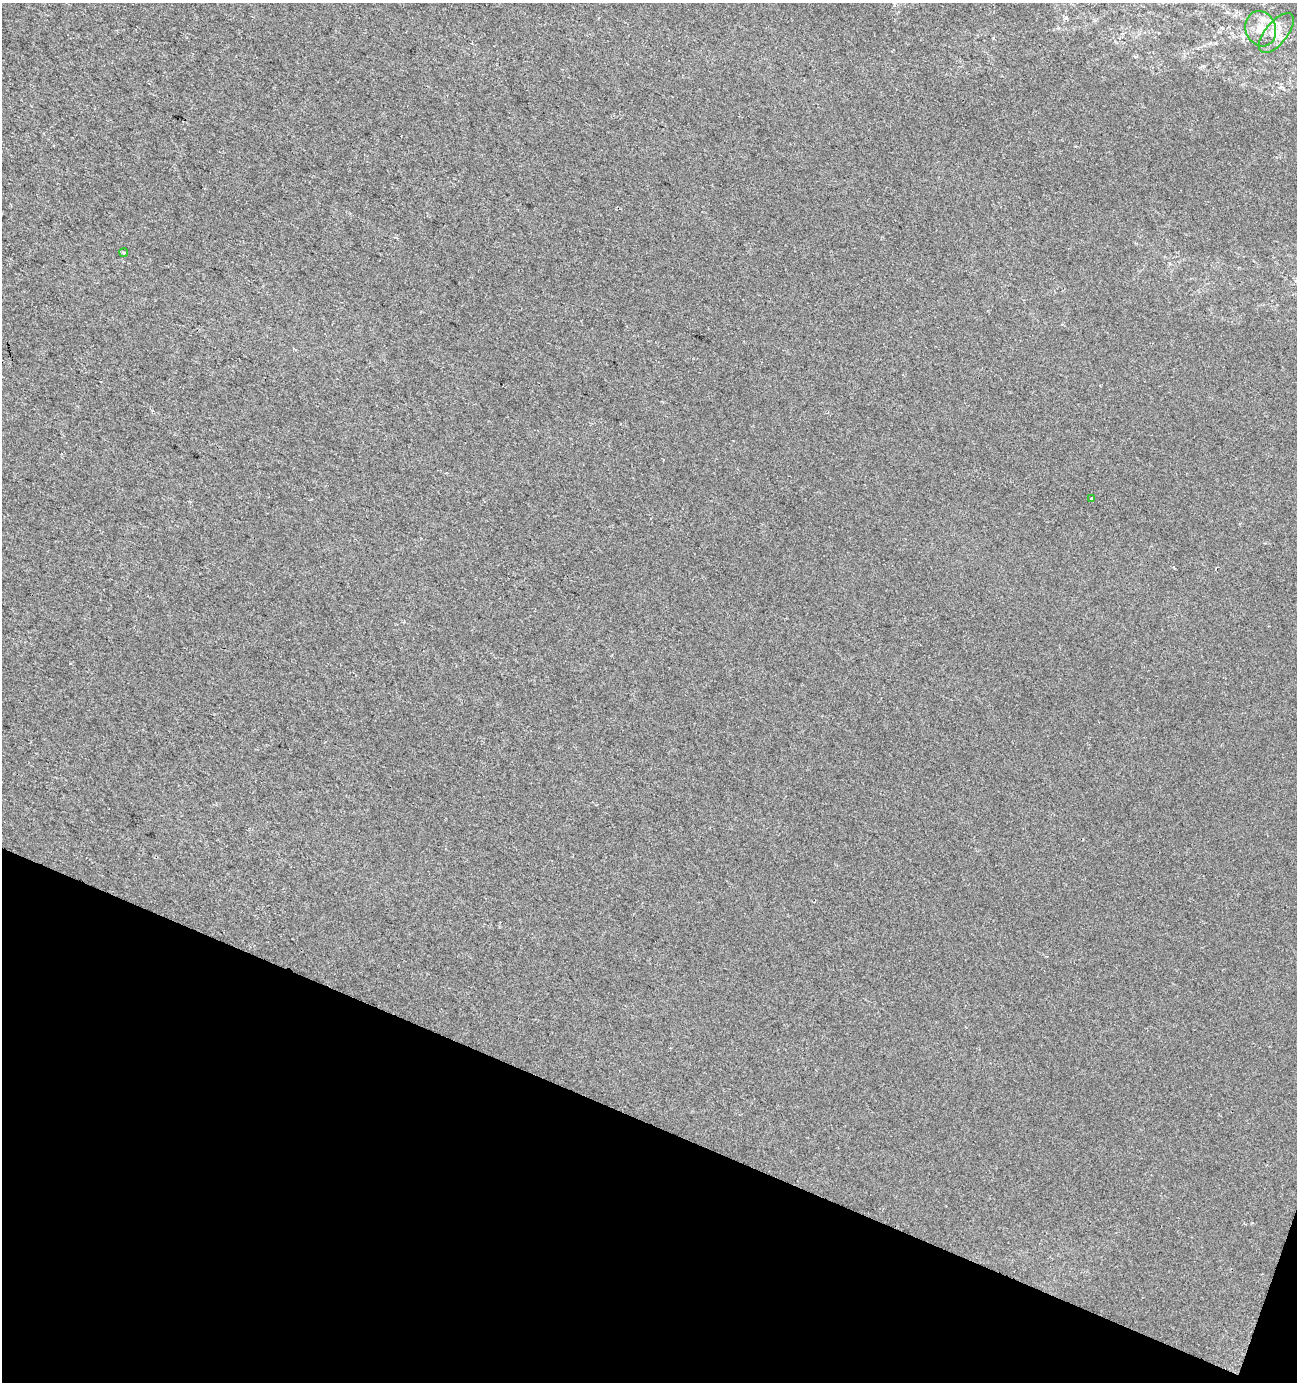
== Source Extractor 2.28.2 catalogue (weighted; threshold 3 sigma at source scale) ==
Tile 15 of 4 x 4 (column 3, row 4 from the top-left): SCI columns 2801-4095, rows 8-1387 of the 5665 x 5528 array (HDU 1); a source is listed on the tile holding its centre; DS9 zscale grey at full resolution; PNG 1299 x 1384 px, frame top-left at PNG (2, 3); each listed source drawn as its Kron ellipse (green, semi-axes under 4 px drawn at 4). Shown black and unused: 19% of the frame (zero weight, under 2 of 3 exposures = <1% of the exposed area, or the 3 px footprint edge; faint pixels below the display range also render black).
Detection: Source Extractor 2.28.2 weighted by HDU 2 'WHT'; one run over the whole footprint, this tile lists its part. Background 0.0287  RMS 0.0052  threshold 0.0234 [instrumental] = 3 sigma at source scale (4.5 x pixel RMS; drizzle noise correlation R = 1.50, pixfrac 1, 0.0396/0.0396 arcsec/px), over >= 5 px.
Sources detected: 4; all 4 listed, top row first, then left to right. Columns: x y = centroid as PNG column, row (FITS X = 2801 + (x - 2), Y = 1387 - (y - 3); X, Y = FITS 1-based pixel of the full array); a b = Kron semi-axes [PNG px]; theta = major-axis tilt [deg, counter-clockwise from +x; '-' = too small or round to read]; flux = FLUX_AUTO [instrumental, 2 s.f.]
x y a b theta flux
1261 29 18 15 -69 8.6
1276 33 24 11 51 7.4
124 253 4 3 - 0.63
1091 499 3 3 - 1.1